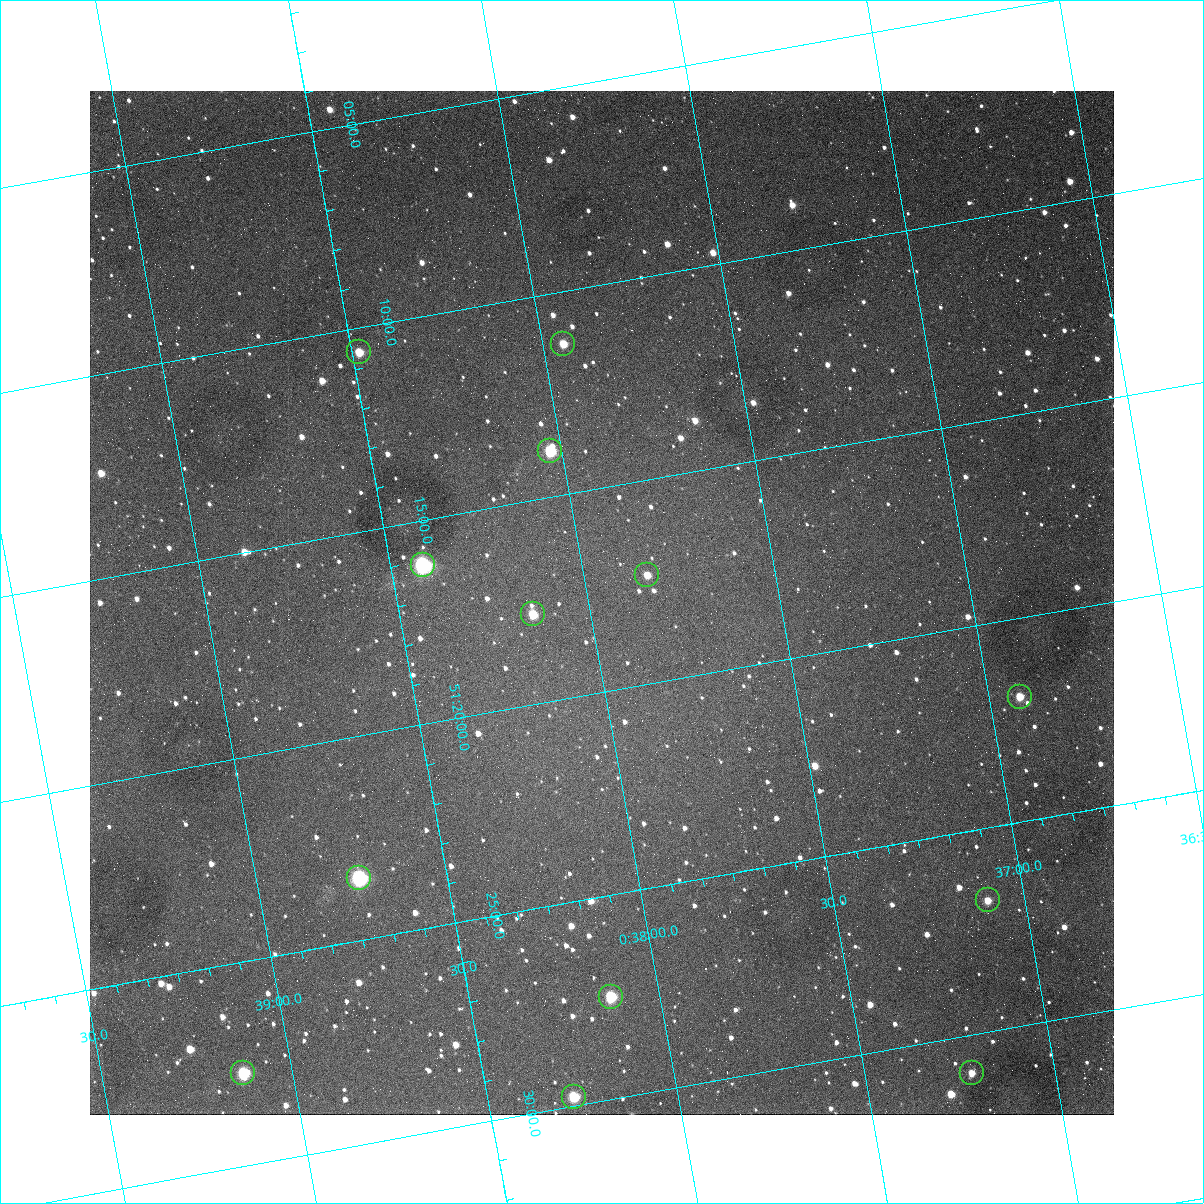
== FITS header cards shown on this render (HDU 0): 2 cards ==
NAXIS1  =                 1024
NAXIS2  =                 1024

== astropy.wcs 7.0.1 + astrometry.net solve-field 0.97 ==
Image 1024 x 1024 px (HDU 0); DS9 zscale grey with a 90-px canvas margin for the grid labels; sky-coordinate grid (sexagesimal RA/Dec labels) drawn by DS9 from the SOLVED WCS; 13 Tycho-2 reference stars matched to detected sources circled (green)
Header WCS: none
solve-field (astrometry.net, Tycho-2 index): SOLVED blind (the file carries no WCS)
Solved WCS: RA---TAN-SIP/DEC--TAN-SIP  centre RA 00:37:58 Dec +51:18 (9.49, +51.30 deg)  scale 1.49 arcsec/px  FOV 25.5' x 25.5'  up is -170 deg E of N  parity flipped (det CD > 0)
(file carries no celestial WCS; the grid is the blind solution)
Tycho-2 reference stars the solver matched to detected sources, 13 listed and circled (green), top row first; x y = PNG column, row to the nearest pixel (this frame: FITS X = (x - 90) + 1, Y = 1024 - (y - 91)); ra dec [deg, ICRS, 3 dp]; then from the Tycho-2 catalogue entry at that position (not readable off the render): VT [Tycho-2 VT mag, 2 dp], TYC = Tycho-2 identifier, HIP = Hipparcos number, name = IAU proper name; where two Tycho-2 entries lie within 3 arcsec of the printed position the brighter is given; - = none
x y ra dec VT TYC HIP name
563 344 9.486 +51.188 10.87 3261-2086-1 - -
359 352 9.620 +51.177 10.71 3261-2090-1 - -
550 451 9.507 +51.231 9.24 3261-2068-1 - -
423 565 9.604 +51.268 7.70 3261-1879-1 3018 -
647 575 9.459 +51.289 11.04 3261-1703-1 - -
533 614 9.538 +51.296 10.24 3261-1493-1 - -
1020 697 9.229 +51.365 11.03 3261-2198-1 - -
359 878 9.683 +51.391 7.88 3261-1837-1 - -
988 900 9.274 +51.446 10.91 3261-1253-1 - -
611 997 9.532 +51.458 9.03 3261-1423-1 - -
243 1073 9.782 +51.462 9.45 3261-1155-1 - -
972 1073 9.305 +51.516 11.13 3261-2117-1 - -
574 1097 9.568 +51.496 9.95 3261-2018-1 - -